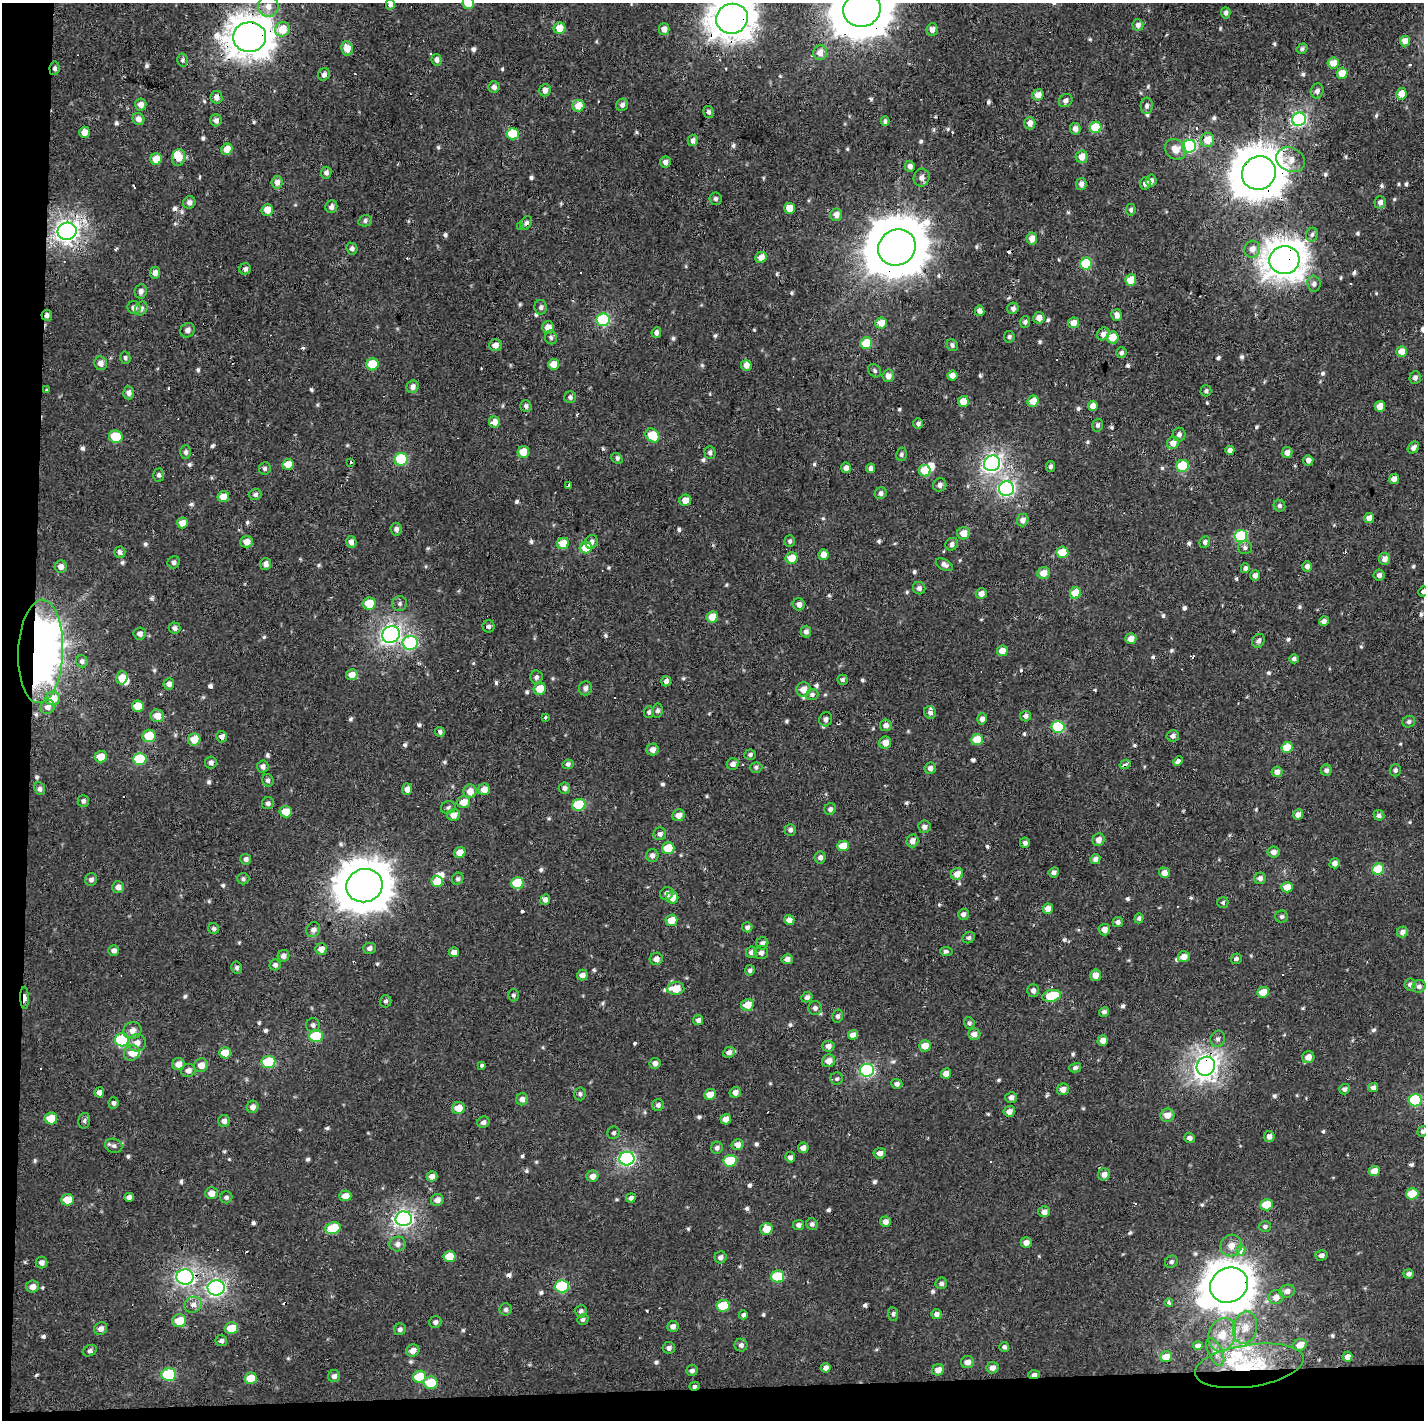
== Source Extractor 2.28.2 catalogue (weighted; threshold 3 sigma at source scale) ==
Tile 7 of 3 x 3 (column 1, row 3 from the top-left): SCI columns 5-1426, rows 134-1551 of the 4271 x 4523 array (HDU 1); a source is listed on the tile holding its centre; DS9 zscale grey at full resolution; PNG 1426 x 1422 px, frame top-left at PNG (2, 3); each listed source drawn as its Kron ellipse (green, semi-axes under 4 px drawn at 4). Shown black and unused: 4% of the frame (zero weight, under 2 of 3 exposures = <1% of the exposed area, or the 3 px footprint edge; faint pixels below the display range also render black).
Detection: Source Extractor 2.28.2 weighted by HDU 2 'WHT'; one run over the whole footprint, this tile lists its part. Background 7.19e-04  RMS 0.0035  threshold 0.0158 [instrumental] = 3 sigma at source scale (4.5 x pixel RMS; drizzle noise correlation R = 1.50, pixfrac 1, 0.0396/0.0396 arcsec/px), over >= 5 px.
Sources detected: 749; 5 inside a brighter object's white glare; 23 cosmic-ray / hot-pixel residue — neither listed nor drawn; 6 inside a brighter listed object's ellipse — not listed separately; of the other 715, all 500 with FLUX_AUTO >= 0.78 (the completeness limit of this list) listed and drawn (215 fainter detections not listed), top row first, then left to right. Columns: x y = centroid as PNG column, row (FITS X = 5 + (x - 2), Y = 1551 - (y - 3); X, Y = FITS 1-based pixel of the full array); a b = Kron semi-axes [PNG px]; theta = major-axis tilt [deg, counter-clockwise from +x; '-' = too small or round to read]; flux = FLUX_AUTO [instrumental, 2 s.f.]
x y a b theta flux
468 3 6 6 - 9.3
390 4 5 4 - 1.3
268 6 10 10 - 3.4
862 9 19 17 17 1700
1226 13 6 4 -88 1.1
732 19 16 15 - 670
1138 25 5 5 - 1.6
560 28 6 6 - 6.1
282 29 8 7 - 7.4
664 29 5 5 - 2.4
932 29 6 6 - 2.1
249 37 16 15 - 700
1405 41 5 5 - 3.6
347 49 7 6 - 4.1
1302 49 6 5 - 0.87
820 53 7 7 - 3.1
182 60 6 5 - 0.79
437 60 6 5 - 1.3
1333 63 5 5 - 5.4
54 68 7 5 81 1.1
1342 73 5 5 - 5.9
324 74 6 5 - 1.6
494 87 6 5 - 1.5
545 90 6 5 - 2
1317 91 8 6 74 1.5
1401 94 6 5 - 4.5
1038 95 6 5 - 3.6
216 97 6 6 - 1.8
1066 101 7 6 - 1.3
141 105 6 5 - 2.2
622 105 6 6 - 1.2
578 106 6 6 - 5.2
1147 106 8 6 86 1.3
709 112 6 5 - 1.2
138 119 6 5 - 2
1299 119 7 6 - 70
216 120 6 5 - 1.5
885 121 5 4 - 0.9
1030 123 6 5 - 2.3
1096 127 6 5 - 16
1075 129 6 5 - 1.9
84 132 5 5 - 3.2
513 134 6 6 - 13
693 140 6 5 - 1.6
1207 140 7 6 - 6.2
1189 146 7 6 - 57
227 149 6 5 - 4.2
1175 149 11 9 -45 4.3
178 157 8 6 75 4.9
1082 157 6 6 - 3.5
156 159 6 5 - 4.8
1291 160 15 11 -27 4.1
665 162 5 5 - 2
910 166 6 5 - 1.5
326 173 6 5 - 1.3
1259 173 17 16 - 1200
922 178 9 8 - 2
1151 181 6 5 - 1.6
277 182 6 5 - 2.1
1145 183 6 5 - 1.4
1081 184 6 5 - 1.7
715 199 6 6 - 0.94
189 202 6 6 - 1.5
1380 202 6 5 - 1.5
331 207 6 6 - 1.6
790 208 5 5 - 5.1
267 210 6 5 - 4.2
1131 210 6 5 - 0.83
836 215 6 6 - 2.7
365 221 7 5 14 0.91
526 223 7 5 61 1.2
521 227 4 3 - 1.3
67 231 9 8 - 210
1312 235 7 6 - 0.98
1032 238 6 5 - 2.9
897 247 19 17 30 1900
352 249 6 5 - 1.1
1252 249 8 7 - 3
761 257 6 5 - 3.1
1284 260 15 14 - 590
1086 264 6 6 - 20
245 269 6 5 - 1.2
155 273 6 5 - 2.1
1131 280 5 5 - 6.9
1314 284 8 6 -84 1.3
141 291 7 6 - 1.5
541 307 7 6 - 1.1
134 308 6 6 - 1.7
1013 308 6 5 - 1.3
141 309 7 6 - 1.3
980 311 5 4 - 2.1
47 315 5 5 - 1
1116 315 6 5 - 2.5
1039 318 6 5 - 2.9
603 320 6 6 - 42
1025 322 6 5 - 0.96
881 323 6 5 - 5.2
1073 323 5 5 - 3.9
548 328 6 6 - 3.7
187 330 8 6 50 1.6
656 333 5 4 - 1.1
1103 334 6 6 - 2
551 337 7 6 - 0.93
1009 337 6 5 - 0.87
1112 337 6 6 - 6.5
866 343 6 5 - 9.9
495 345 6 6 - 2.3
952 345 6 5 - 0.95
1402 351 5 5 - 5.5
1121 353 5 5 - 0.93
125 358 6 5 - 0.82
101 363 7 6 - 1.9
372 364 6 6 - 10
553 364 5 5 - 4
746 365 5 5 - 2.9
875 371 7 6 - 0.86
952 375 5 5 - 2.5
888 376 6 6 - 2.5
1415 378 6 5 - 1.4
413 387 6 6 - 1.6
47 390 3 3 - 1.2
1206 391 5 5 - 0.83
129 393 6 5 - 1.4
570 397 6 6 - 1.1
1033 401 6 5 - 5
963 402 5 5 - 4.9
526 406 6 5 - 0.98
1093 406 5 5 - 3.2
1380 406 5 5 - 4.3
494 422 6 5 - 2.9
918 424 5 5 - 1.1
1098 425 6 5 - 1
1179 434 7 6 - 1.3
652 435 7 6 - 11
116 437 7 6 - 13
1173 443 6 6 - 2.9
1413 448 6 5 - 1.5
1230 450 4 4 - 1.8
186 452 6 5 - 0.99
523 452 6 5 - 7.5
710 452 6 5 - 1.1
1287 453 5 5 - 2.1
901 454 6 5 - 0.83
617 458 6 4 -44 1
401 459 6 6 - 27
1308 460 5 5 - 1.8
351 462 3 3 - 1
992 463 8 7 - 130
288 464 6 5 - 4.7
1183 466 6 6 - 21
1050 467 5 4 - 1
265 468 6 6 - 0.91
846 468 5 5 - 2
871 468 5 4 - 1.6
925 471 6 5 - 8.7
159 475 6 5 - 0.9
1394 479 5 5 - 2.3
940 485 7 6 - 1.6
569 486 4 3 - 3
1006 489 7 7 - 84
881 493 6 5 - 1.4
255 494 6 5 - 1.1
223 497 6 5 - 5
685 500 6 5 - 3.6
1279 506 6 5 - 0.9
1369 518 5 5 - 2.6
1023 520 6 5 - 2.2
182 523 5 5 - 3.3
396 529 6 5 - 1.2
963 533 6 6 - 4.1
1241 536 6 6 - 29
790 541 6 5 - 0.83
247 542 6 6 - 2.7
351 542 6 5 - 1.8
591 542 7 6 - 1.2
1205 542 6 5 - 1.1
563 543 6 5 - 6.9
952 544 6 6 - 1.4
586 547 6 5 - 7.6
1245 548 7 6 - 1
120 552 5 5 - 1.2
1062 552 6 5 - 8.6
824 555 5 5 - 3.8
792 558 6 6 - 6.1
1385 559 6 5 - 2.4
174 562 6 6 - 1
266 564 6 5 - 1.7
944 565 9 5 -26 1.4
1307 566 5 5 - 1.3
61 567 6 6 - 2.1
1245 568 5 4 - 0.99
1043 573 6 5 - 3.9
1255 575 5 5 - 1.7
1379 575 5 5 - 1.2
919 588 6 6 - 1.2
1423 592 5 5 - 0.89
1075 593 6 5 - 8.2
981 594 5 5 - 2.5
369 604 6 6 - 7.8
400 604 7 7 - 0.92
799 604 6 6 - 2
712 617 6 5 - 5.9
1324 621 5 4 - 1.4
489 626 6 6 - 0.99
175 628 6 5 - 1.3
806 632 6 5 - 1.3
140 634 6 6 - 1.6
391 634 9 8 - 140
1131 639 5 5 - 3
1259 641 7 6 - 1.3
410 643 7 7 - 30
41 651 52 22 88 220
1002 651 5 5 - 4.3
1294 659 4 4 - 1
82 661 6 6 - 0.96
352 675 6 5 - 3.5
536 677 7 6 - 1.1
122 678 6 5 - 4.8
842 680 5 5 - 0.97
666 681 5 4 - 1.4
169 684 5 5 - 1.7
585 688 7 6 - 1.5
540 689 6 6 - 6.1
803 689 7 7 - 3.5
812 695 6 5 - 0.97
53 698 7 6 - 5.1
138 706 6 5 - 6.5
48 707 7 6 - 1.7
658 711 7 5 81 1.1
649 712 6 5 - 0.84
930 713 6 6 - 1.1
157 716 7 6 - 3.4
1026 716 5 5 - 1.2
545 717 3 3 - 0.81
826 719 7 6 - 1.4
982 719 6 5 - 1.3
1409 722 6 5 - 0.89
886 725 6 6 - 1.8
1058 727 6 6 - 27
440 732 5 4 - 1
149 736 7 6 - 8.6
1173 736 6 6 - 1.4
222 737 5 5 - 1.9
194 739 6 6 - 6.1
977 740 6 5 - 7.8
885 743 6 6 - 3.5
1287 747 6 5 - 7.2
652 750 6 6 - 2.2
750 755 6 5 - 0.79
101 757 6 6 - 4.7
140 759 7 6 - 19
1178 761 5 4 - 1.6
211 762 6 6 - 1.2
568 764 5 5 - 0.98
733 764 6 5 - 1.8
1125 764 6 4 29 1.3
263 766 6 6 - 1.3
756 767 6 5 - 0.85
930 768 6 5 - 1.4
1326 770 5 5 - 0.93
1395 770 6 5 - 0.86
1277 772 5 5 - 2.1
268 780 6 5 - 0.87
564 788 6 5 - 1.2
40 789 6 5 - 1.1
407 789 5 5 - 2.1
484 789 6 5 - 3.5
470 791 7 6 - 3.3
83 801 6 5 - 0.98
463 802 6 6 - 4
268 803 6 6 - 1.2
579 805 6 6 - 20
448 808 7 6 - 0.96
830 809 6 5 - 1.1
286 812 6 5 - 5.8
1298 814 5 5 - 2.3
454 815 6 6 - 3.7
678 815 6 6 - 2.7
1379 815 5 5 - 1.1
924 827 6 6 - 1.5
790 830 6 5 - 1
660 834 6 6 - 1.3
1099 840 6 6 - 2.3
912 841 6 6 - 2.3
1025 843 5 5 - 1.2
843 846 6 5 - 6.4
668 848 6 6 - 11
1274 852 6 5 - 1.8
460 853 6 5 - 3.8
652 855 6 6 - 1.6
820 857 6 5 - 1.5
246 859 5 5 - 1.1
1095 859 5 4 - 1.7
1335 863 5 5 - 2.1
1378 869 6 5 - 16
1054 872 5 5 - 1.3
1164 873 5 5 - 2.6
957 874 6 6 - 4
1260 878 6 5 - 1.6
243 879 6 6 - 0.81
458 879 6 5 - 0.82
91 880 6 6 - 1.2
437 881 6 5 - 7.1
517 883 6 6 - 12
364 886 18 16 17 1200
118 887 6 6 - 1.8
1287 887 6 5 - 5.8
667 893 7 6 - 1.4
672 897 6 6 - 4.6
545 900 5 5 - 1.3
1223 902 5 5 - 0.87
1048 909 5 5 - 2.9
963 914 5 5 - 1.3
1282 917 6 6 - 0.85
1139 918 5 4 - 0.85
671 920 6 5 - 6.3
789 920 5 5 - 2
1118 922 5 5 - 1
747 927 5 5 - 0.98
214 929 5 5 - 0.81
313 930 8 6 62 1.5
1104 930 6 5 - 2.1
1402 932 6 5 - 1.8
969 938 6 5 - 0.95
762 943 6 6 - 1.3
369 948 6 5 - 1.2
321 949 6 6 - 3.2
114 950 5 5 - 1.4
454 952 5 5 - 2.1
751 952 6 5 - 1.5
946 952 6 4 -7 1.2
761 953 7 6 - 1.4
284 956 6 5 - 1.5
1184 957 6 5 - 2.9
656 959 6 6 - 2.2
787 959 5 5 - 1.7
1236 959 5 5 - 0.93
275 965 5 5 - 1.2
236 968 6 5 - 0.93
750 970 5 5 - 0.91
582 975 5 5 - 1.9
1096 975 6 5 - 2.8
1410 985 6 5 - 1.3
1419 986 7 6 - 1.1
676 989 8 6 3 7.3
1033 990 6 5 - 1.4
1263 992 6 5 - 5.9
513 995 6 5 - 0.79
1052 996 9 6 13 16
807 997 6 5 - 1.3
25 998 11 4 -89 2.3
386 1001 6 6 - 0.85
747 1005 6 5 - 5.4
815 1008 7 6 - 1.2
1104 1012 5 4 - 0.99
838 1016 6 5 - 0.94
698 1020 5 4 - 1.5
969 1023 5 5 - 0.8
313 1025 7 6 - 0.98
132 1030 9 8 - 2.5
974 1034 6 5 - 2
853 1035 5 5 - 2.6
316 1036 7 6 - 18
1218 1039 8 7 - 1.1
122 1040 7 6 - 35
1103 1040 5 5 - 2.5
137 1043 9 8 - 2.9
828 1046 6 5 - 1.8
925 1046 6 5 - 4.7
729 1052 6 5 - 1.8
132 1053 8 7 - 3.9
225 1053 6 5 - 6
1308 1057 6 6 - 2.7
829 1061 6 6 - 2.8
268 1062 7 6 - 22
655 1063 5 5 - 1.6
178 1064 6 6 - 2.9
201 1065 7 7 - 3.1
482 1065 4 3 - 1.2
1206 1066 10 9 - 230
1075 1068 6 4 15 1.1
188 1070 7 6 - 2
867 1070 7 6 - 52
946 1073 5 5 - 2.5
837 1079 6 6 - 0.79
897 1084 5 5 - 1.3
1373 1087 5 4 - 1.5
1063 1089 6 5 - 2.4
1344 1089 5 5 - 1.2
99 1092 5 4 - 1.3
735 1092 6 5 - 1.9
580 1094 6 6 - 0.97
710 1094 6 5 - 4.4
1011 1097 6 5 - 1.7
522 1099 6 6 - 1.6
1415 1100 6 6 - 27
114 1103 6 5 - 0.86
658 1105 6 6 - 1.2
253 1107 6 6 - 1.6
458 1108 6 6 - 5.1
1009 1111 6 5 - 2.2
1167 1115 7 6 - 3.5
51 1118 6 6 - 7.7
726 1119 5 5 - 3
84 1121 8 5 76 0.81
224 1121 6 6 - 1.6
483 1122 6 5 - 1.1
1423 1131 5 5 - 1
614 1133 6 6 - 0.82
1269 1136 5 5 - 1.7
1190 1138 6 5 - 1.1
737 1145 6 5 - 2.3
114 1146 9 7 -13 1.2
717 1148 6 6 - 1.1
803 1148 5 5 - 2.1
880 1153 6 5 - 2
790 1157 5 5 - 1.2
627 1159 7 7 - 80
730 1161 6 6 - 16
1374 1171 6 5 - 4.8
1104 1174 6 6 - 2.2
432 1176 5 5 - 2
593 1176 6 5 - 2.2
211 1193 6 6 - 2.7
1412 1194 6 5 - 9.5
345 1196 6 5 - 3.6
129 1197 5 4 - 1.5
226 1197 6 6 - 0.91
631 1198 5 4 - 1.3
67 1200 6 5 - 6.3
437 1200 6 6 - 2.2
1266 1205 6 5 - 9.7
1044 1212 6 5 - 2.2
404 1219 8 7 - 130
885 1222 5 5 - 2.1
812 1224 6 5 - 0.96
798 1225 5 5 - 1.2
1265 1226 6 5 - 0.84
333 1228 8 6 18 13
766 1229 6 6 - 5.1
1026 1242 5 5 - 2.1
398 1244 8 7 - 1.6
1231 1245 11 10 - 3.5
1241 1250 5 4 - 4.4
1321 1255 6 5 - 1.4
449 1256 6 5 - 7.5
720 1257 6 6 - 1.3
41 1262 6 6 - 1.5
1171 1262 7 5 40 0.86
1409 1274 5 4 - 1.2
778 1276 7 6 - 17
185 1277 8 7 - 110
941 1283 6 5 - 1.1
1229 1285 19 17 30 860
562 1286 7 6 - 30
32 1287 6 6 - 2.1
216 1288 8 7 - 110
1287 1291 8 6 16 1.7
1276 1297 7 7 - 2.9
1169 1303 4 3 - 0.81
193 1305 9 8 - 2
723 1306 6 6 - 12
506 1309 6 6 - 0.91
581 1311 6 5 - 1
893 1314 7 5 -84 0.81
936 1314 5 5 - 1.5
743 1315 4 4 - 0.85
583 1319 6 5 - 0.78
179 1321 7 6 - 7.2
435 1322 6 5 - 1.2
673 1326 5 5 - 1.6
231 1328 6 6 - 7.3
1245 1328 16 12 77 4.4
101 1329 7 6 - 1.9
400 1329 6 5 - 1.1
1222 1335 17 13 71 6.1
221 1341 6 5 - 1.1
741 1345 6 6 - 1.2
1300 1345 7 6 - 3.8
1198 1346 5 4 - 1.6
1004 1347 5 5 - 0.96
669 1348 6 6 - 1.2
413 1350 7 6 - 2.7
90 1351 7 5 25 0.96
1215 1352 15 7 -64 1.9
1166 1357 6 5 - 3.9
1347 1357 5 5 - 2.3
967 1362 6 6 - 2.2
1249 1366 55 21 8 27
826 1368 5 4 - 1.5
992 1368 6 5 - 1.9
938 1370 6 5 - 3
692 1371 5 5 - 1.1
169 1374 7 6 - 27
1034 1375 6 4 6 1.6
334 1376 6 6 - 1.2
419 1377 6 6 - 13
251 1378 6 5 - 7.3
430 1383 7 6 - 11
694 1386 5 4 - 0.8
Overlapping masked pixels (flux is a lower limit): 28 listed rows (the first 20) at x y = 862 9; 732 19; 249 37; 54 68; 216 97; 1259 173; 526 223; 897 247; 1284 260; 47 315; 992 463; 569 486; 1241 536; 391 634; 41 651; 122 678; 222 737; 1125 764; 656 959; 676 989
Isophote crosses this tile's border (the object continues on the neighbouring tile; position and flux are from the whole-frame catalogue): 6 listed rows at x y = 468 3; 390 4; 862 9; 732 19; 1423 592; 1423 1131